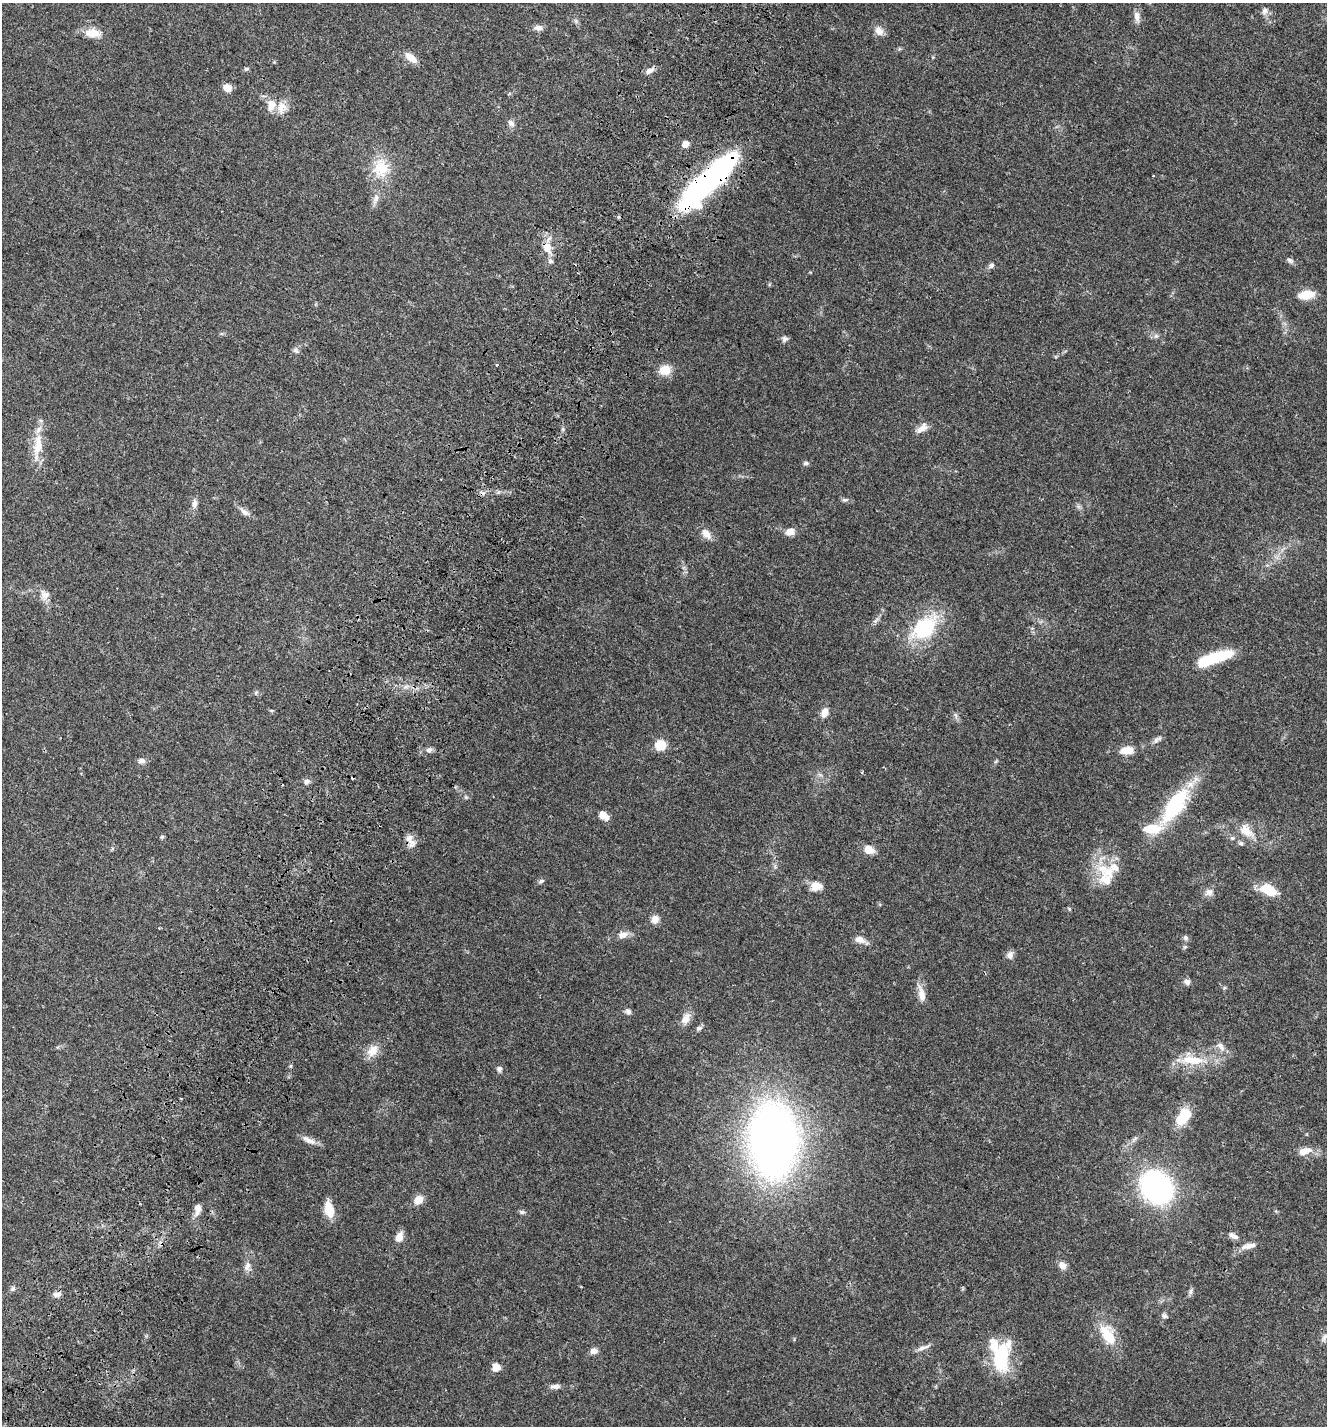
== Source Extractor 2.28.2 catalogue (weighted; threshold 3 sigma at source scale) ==
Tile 7 of 4 x 4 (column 3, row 2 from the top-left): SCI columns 3013-4337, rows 3007-4430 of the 6087 x 5999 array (HDU 1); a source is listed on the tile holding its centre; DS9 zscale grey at full resolution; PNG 1329 x 1428 px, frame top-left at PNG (2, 3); no overlay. Shown black and unused: <1% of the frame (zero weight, under 3 of 4 exposures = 9% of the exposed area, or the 3 px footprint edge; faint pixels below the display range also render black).
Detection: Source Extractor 2.28.2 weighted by HDU 2 'WHT'; one run over the whole footprint, this tile lists its part. Background 0.0494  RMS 0.0041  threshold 0.0186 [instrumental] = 3 sigma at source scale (4.5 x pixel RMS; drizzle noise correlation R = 1.50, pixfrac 1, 0.0396/0.0396 arcsec/px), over >= 5 px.
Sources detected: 112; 3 inside a brighter object's white glare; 3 cosmic-ray / hot-pixel residue — not listed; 5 inside a brighter listed object's ellipse — not listed separately; the other 101 listed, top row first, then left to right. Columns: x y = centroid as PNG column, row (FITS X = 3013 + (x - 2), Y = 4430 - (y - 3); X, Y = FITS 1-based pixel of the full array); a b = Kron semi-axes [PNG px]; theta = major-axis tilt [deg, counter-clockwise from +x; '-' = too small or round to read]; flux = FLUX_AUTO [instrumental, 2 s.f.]
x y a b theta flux
1265 11 11 7 64 1.7
1137 16 15 7 -79 2.3
576 21 7 4 -71 0.73
538 28 11 6 1 2
879 31 13 10 -56 3
93 33 22 11 -5 5.3
411 57 17 8 -40 4.5
246 69 7 5 15 0.69
650 71 12 7 31 1.9
227 88 8 7 - 3.9
271 105 16 12 83 4.8
511 123 10 7 -45 1.6
685 144 6 5 - 3.6
381 168 27 24 78 13
705 184 55 18 46 110
376 198 17 6 74 2.3
547 247 12 9 -66 5
1290 260 11 5 -40 1.1
550 261 7 6 - 1.1
991 265 8 6 24 1.2
1306 295 17 8 7 8.1
1156 336 7 6 - 0.99
785 339 9 7 43 1.2
296 351 9 6 -38 1
497 365 3 3 - 2
665 370 15 12 6 5
922 428 17 8 37 3.1
38 445 35 12 83 9
806 463 7 5 1 0.88
499 492 6 4 70 0.6
845 500 8 5 -3 0.91
194 503 13 7 85 2
244 512 16 7 -34 2.2
790 532 10 7 16 3.5
706 534 16 9 -45 3.2
45 595 13 11 37 2.8
924 628 19 13 41 41
1214 658 40 10 19 20
406 687 9 4 19 1.1
824 712 13 8 67 2.8
956 715 10 3 -69 0.8
1156 740 11 6 49 1.5
660 745 7 6 - 17
429 750 9 7 17 1.4
1127 750 15 8 8 5.5
141 761 10 7 2 1.5
307 781 9 7 11 1.3
1175 805 47 17 55 33
604 816 12 7 -33 4.1
1246 831 22 13 -44 6.7
162 837 5 5 - 0.56
1232 838 7 5 19 0.79
411 842 14 10 -55 3.2
1241 843 7 5 -21 0.82
869 850 11 8 -22 4.6
1106 880 27 18 -49 9
541 881 8 5 30 0.9
816 886 13 10 -7 4.3
1268 890 16 9 -22 12
1209 892 11 9 18 2.3
655 919 10 9 - 2.7
159 928 3 3 - 0.28
623 935 13 9 9 2.8
1186 938 8 6 -66 1
860 940 14 8 -14 2.8
1010 955 11 9 68 1.8
1187 982 8 7 - 1.5
1224 988 6 4 70 0.51
921 994 21 9 -78 3.9
628 1011 9 7 -57 1.3
686 1019 17 10 62 3.6
699 1028 8 6 32 1
1221 1046 16 8 -52 2.5
372 1051 18 13 52 4.7
1192 1060 36 12 -4 11
499 1069 7 7 - 1.2
1183 1117 18 10 52 15
773 1140 56 36 -89 300
310 1141 15 7 -19 2.7
1304 1151 17 9 17 4.1
1156 1187 27 22 -43 100
418 1200 11 9 41 3.9
198 1209 13 7 81 3.3
329 1209 19 10 -74 6.6
522 1212 8 5 0 0.89
1233 1236 13 6 -26 2
399 1237 12 7 67 3.5
1248 1246 21 7 11 2.9
1062 1265 10 9 - 2.3
247 1266 14 7 72 2.4
13 1289 8 5 35 0.87
1191 1291 8 6 50 1.1
56 1294 10 7 -1 1.7
1165 1316 8 6 -34 0.99
1108 1335 32 15 -60 12
1324 1337 13 6 64 1.6
923 1348 19 5 19 1.9
594 1351 8 7 - 2.3
1000 1358 31 16 78 27
496 1367 7 7 - 5.3
555 1386 13 6 4 1.9
Overlapping masked pixels (flux is a lower limit): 3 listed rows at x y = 705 184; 547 247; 411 842